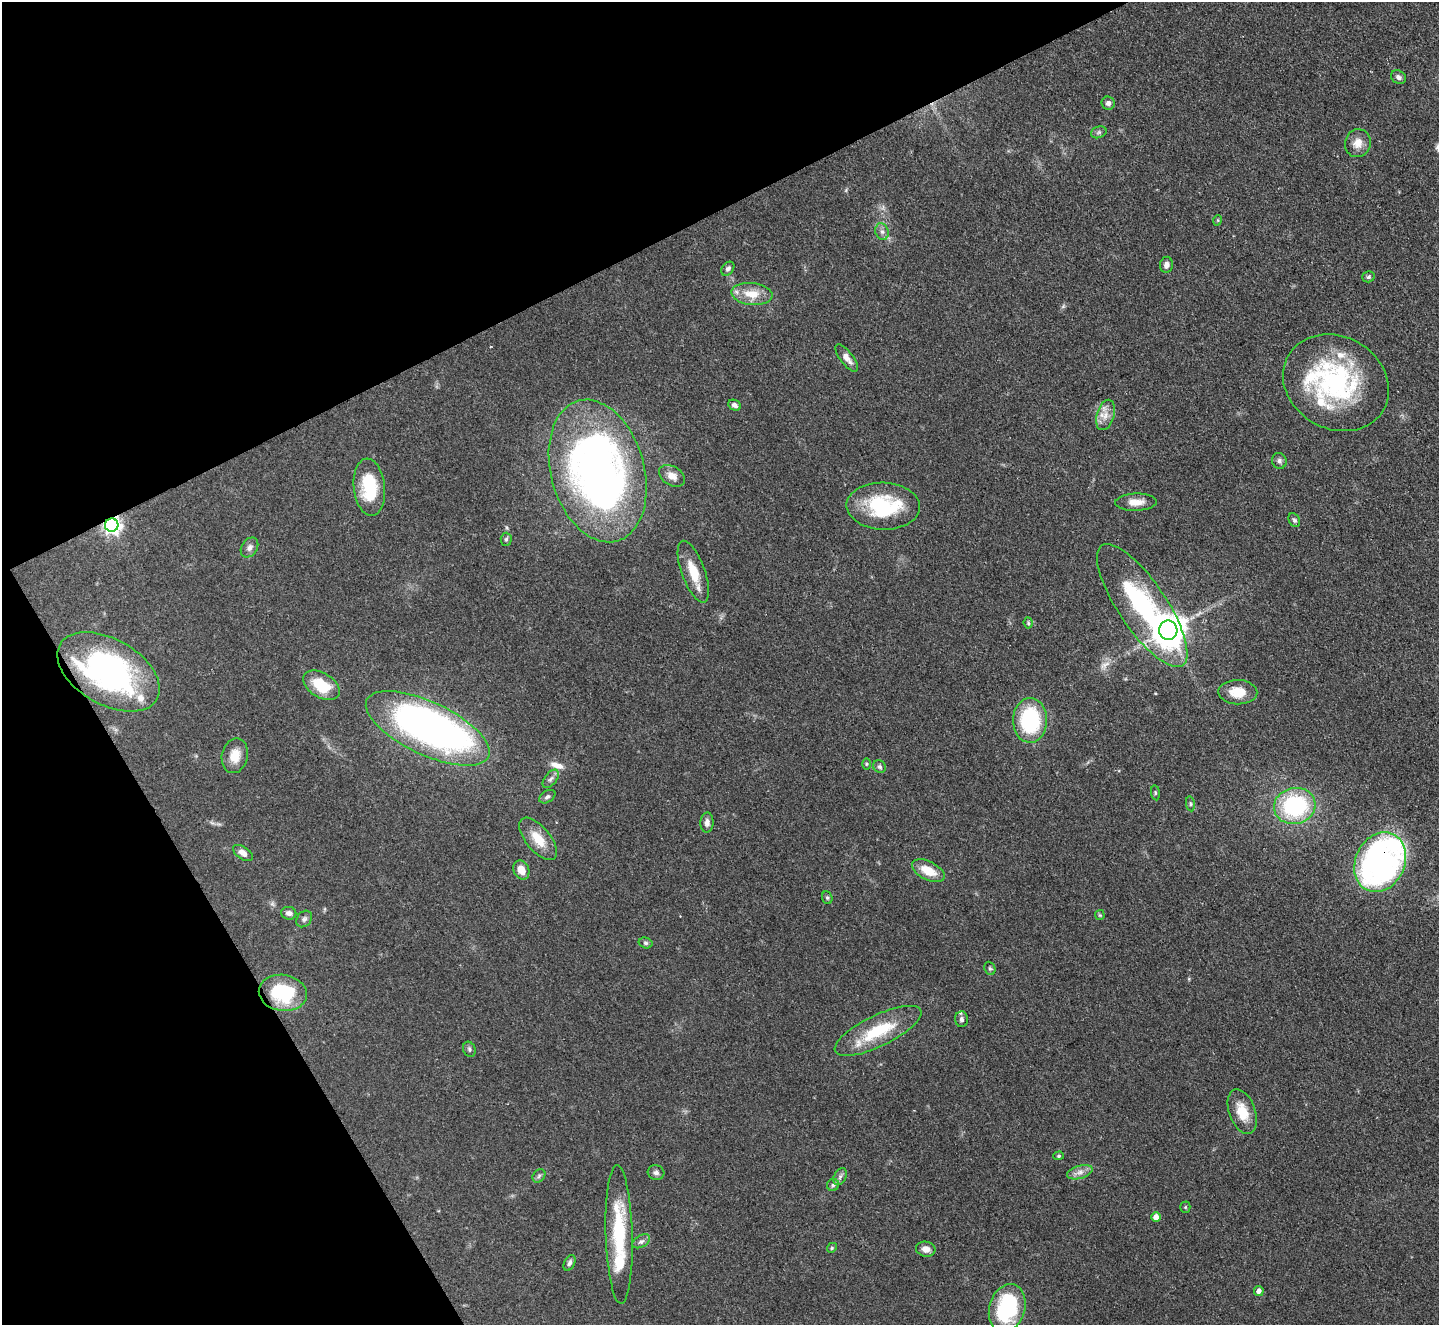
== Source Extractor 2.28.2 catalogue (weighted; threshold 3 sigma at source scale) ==
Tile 5 of 4 x 4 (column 1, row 2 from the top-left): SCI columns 3-1439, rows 2939-4261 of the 5752 x 5743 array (HDU 1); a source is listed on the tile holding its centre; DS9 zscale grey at full resolution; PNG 1441 x 1327 px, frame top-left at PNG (2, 2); each listed source drawn as its Kron ellipse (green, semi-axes under 4 px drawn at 4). Shown black and unused: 26% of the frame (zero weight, under 3 of 4 exposures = <1% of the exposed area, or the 3 px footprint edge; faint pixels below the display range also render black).
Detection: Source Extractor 2.28.2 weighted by HDU 2 'WHT'; one run over the whole footprint, this tile lists its part. Background 0.0851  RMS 0.0062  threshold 0.028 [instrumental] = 3 sigma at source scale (4.5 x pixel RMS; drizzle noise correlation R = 1.50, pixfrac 1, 0.05/0.05 arcsec/px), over >= 5 px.
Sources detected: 82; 1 inside a brighter object's white glare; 2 long thin detections or spike segments (spike, bleed or trail) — neither listed nor drawn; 6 inside a brighter listed object's ellipse — not listed separately; the other 73 listed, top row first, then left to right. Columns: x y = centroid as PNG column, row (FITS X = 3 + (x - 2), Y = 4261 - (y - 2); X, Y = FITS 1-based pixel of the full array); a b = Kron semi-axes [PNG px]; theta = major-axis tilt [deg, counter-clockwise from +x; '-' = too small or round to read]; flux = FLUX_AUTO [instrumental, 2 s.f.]
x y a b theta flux
1398 77 8 6 -35 2.3
1108 103 7 6 - 2.4
1099 132 8 5 18 1.6
1358 143 14 13 - 6.6
1218 220 5 3 - 0.54
882 232 8 6 -73 2.4
1166 265 8 6 81 2.9
728 269 8 5 52 1.8
1368 277 6 5 - 1.4
752 294 20 11 -6 12
847 358 16 6 -52 4.5
1336 383 55 46 -30 100
734 405 6 5 - 2.2
1105 415 15 9 74 6
1279 461 8 7 - 2.1
598 471 73 46 -74 340
672 476 14 9 -31 5.9
369 487 29 15 -84 30
1136 502 21 8 2 6.7
883 506 37 23 -2 48
1294 520 7 5 -62 1.4
112 525 7 6 - 260
506 539 6 5 - 1.4
249 548 10 8 56 2.7
693 572 32 11 -70 15
1142 606 72 24 -56 93
1028 623 5 4 - 0.97
1168 630 9 9 - 1300
108 672 56 33 -30 150
321 685 20 12 -31 20
1238 692 19 12 -1 12
1030 720 22 17 89 55
428 728 67 26 -25 290
235 756 18 13 78 9.5
866 764 6 4 -90 0.89
880 767 7 6 - 1.5
551 779 10 6 52 2.2
1155 793 7 4 -82 0.89
547 797 9 5 31 1.7
1190 804 7 4 -82 1.1
1295 806 21 18 14 68
707 823 10 6 89 2.9
538 839 25 12 -50 13
243 853 11 6 -35 4.1
1380 862 31 24 65 190
521 870 10 7 -65 6.4
928 871 18 9 -26 12
827 898 6 5 - 0.98
289 913 7 6 - 2.5
1100 915 5 5 - 0.75
304 919 9 7 52 1.8
646 943 7 5 -15 1.2
990 968 7 5 -68 1.2
283 993 24 18 -8 37
962 1019 8 6 -87 1.9
878 1031 48 15 26 32
469 1049 7 6 - 1.5
1242 1112 23 13 -70 14
1059 1156 5 4 - 0.82
656 1172 8 7 - 2
1080 1172 13 6 16 3.8
539 1176 7 5 47 1.4
840 1177 9 6 63 2
833 1185 6 6 - 1.4
1185 1207 5 5 - 0.71
1156 1217 5 4 - 4.9
619 1234 69 13 -88 45
641 1241 10 6 30 2.1
832 1248 5 4 - 0.86
926 1249 10 7 -9 3.9
570 1263 8 5 63 1.9
1259 1291 5 5 - 3
1007 1308 24 18 73 57
Overlapping masked pixels (flux is a lower limit): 3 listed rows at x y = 112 525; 108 672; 1380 862